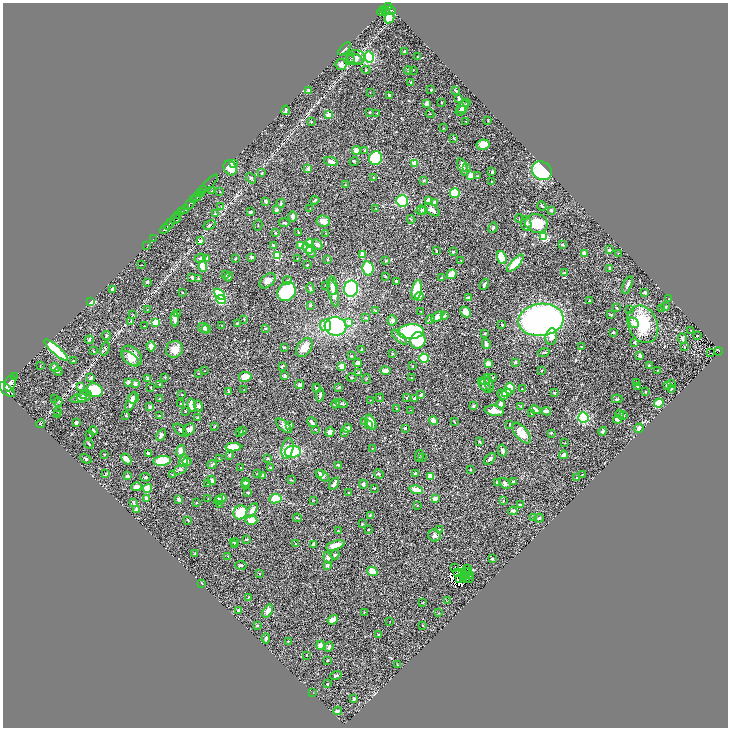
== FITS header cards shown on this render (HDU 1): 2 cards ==
NAXIS1  =                 1451
NAXIS2  =                 1451

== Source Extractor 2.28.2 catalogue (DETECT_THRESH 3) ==
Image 1451 x 1451 px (HDU 1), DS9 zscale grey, zoomed out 1/2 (1 PNG px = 2 x 2 image px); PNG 730 x 730 px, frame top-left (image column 2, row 1450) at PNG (3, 3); each listed source drawn as its Kron ellipse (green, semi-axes under 4 px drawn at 4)
Background 0.426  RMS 0.021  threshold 0.0621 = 3 sigma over >= 5 px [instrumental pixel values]
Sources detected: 543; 33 cannot appear on this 1/2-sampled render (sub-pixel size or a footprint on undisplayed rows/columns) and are neither listed nor drawn; of the other 510, the 500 brightest by FLUX_AUTO listed and drawn (10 fainter detections omitted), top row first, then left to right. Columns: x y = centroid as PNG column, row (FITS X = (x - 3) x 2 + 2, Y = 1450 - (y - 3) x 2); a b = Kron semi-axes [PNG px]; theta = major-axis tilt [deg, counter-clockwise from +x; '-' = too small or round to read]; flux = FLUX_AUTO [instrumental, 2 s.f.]
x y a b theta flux
388 6 3 2 - 210
384 9 2 1 - 90
385 10 2 1 - 60
390 10 6 4 -10 230
381 12 4 2 - 180
389 18 5 4 - 41
345 49 8 2 47 6.5
405 52 3 2 - 5.5
356 57 9 7 -2 19
369 57 6 5 - 180
417 57 3 2 - 2.6
355 59 8 5 -22 14
350 60 5 2 - 3.4
341 65 5 5 - 15
366 70 4 3 - 4.3
408 70 4 3 - 3.9
413 70 2 2 - 1.7
411 83 2 2 - 5.2
309 90 4 3 - 5.1
431 90 2 2 - 10
455 90 3 2 - 7.1
370 92 2 1 - 1
389 95 3 2 - 6.4
459 99 3 2 - 7.1
442 102 3 2 - 2.5
427 103 4 4 - 8.7
467 103 3 3 - 3.9
463 107 7 5 48 11
286 110 5 2 - 7.2
461 110 6 4 35 9.6
370 112 2 2 - 3.9
377 113 3 2 - 2.6
430 114 4 2 - 2.2
328 115 4 3 - 20
488 120 3 2 - 2.3
311 122 3 2 - 1.9
466 122 3 2 - 1.3
443 128 3 2 - 2
454 139 4 2 - 2.5
483 145 6 5 - 50
356 150 4 3 - 30
365 150 4 2 - 4.3
376 158 7 6 - 220
331 161 7 3 -17 13
354 162 4 3 - 3.5
415 163 3 2 - 52
233 164 3 3 - 6
463 167 9 3 -69 27
230 168 8 6 -63 40
467 168 2 2 - 2.2
308 169 2 2 - 35
542 171 10 9 - 360
492 172 3 2 - 4.6
262 173 3 2 - 2.3
470 176 3 3 - 28
477 176 3 2 - 2.2
374 177 3 2 - 1.9
251 178 6 4 -49 7
424 181 3 3 - 3.6
491 181 2 1 - 1.4
208 185 13 1 45 64
345 185 3 2 - 2.5
203 190 2 2 - 84
212 191 3 2 - 2.1
220 192 2 2 - 1.8
200 193 3 2 - 210
455 193 5 5 - 100
197 197 5 3 - 710
193 200 2 2 - 210
315 200 4 2 - 3.4
265 201 3 3 - 5.2
402 201 6 6 - 190
429 201 4 3 - 29
435 202 4 3 - 9.5
281 203 4 3 - 4.2
189 205 6 3 43 1300
221 206 3 2 - 2.4
542 206 5 3 - 4.8
310 208 2 2 - 1.3
376 208 2 2 - 1.4
185 209 4 3 - 360
276 210 4 3 - 6.6
421 210 5 4 - 8.5
423 210 3 3 - 2.3
432 210 9 5 -37 23
551 210 3 2 - 6.6
181 212 3 2 - 230
250 212 3 2 - 5.8
215 214 3 2 - 3.1
178 215 3 2 - 280
293 216 5 3 - 12
175 219 5 4 - 180
411 219 4 2 - 2.5
519 219 4 2 - 2.2
323 221 7 5 -6 22
284 223 5 2 - 4.3
526 223 7 5 -79 13
537 223 11 9 -13 110
169 224 6 2 43 660
209 225 6 4 32 7.3
258 225 5 1 - 1.7
493 228 5 3 - 5.5
165 229 5 2 - 820
299 232 2 2 - 1.7
275 233 3 2 - 2.1
326 233 2 2 - 2.5
544 237 4 4 - 110
153 239 2 2 - 14
200 241 3 3 - 14
310 243 4 4 - 67
317 244 6 4 -46 8.6
147 245 2 1 - 21
273 245 3 2 - 3.2
301 245 4 3 - 15
562 245 4 2 - 4
307 248 6 4 -45 19
609 250 3 2 - 9.4
436 251 3 2 - 3.4
311 252 6 3 -56 12
453 252 3 3 - 4.2
584 253 3 2 - 21
618 253 2 1 - 1.4
362 255 3 3 - 28
277 256 4 3 - 94
252 257 3 2 - 9.6
502 257 6 4 -68 97
200 258 6 4 27 7.6
206 258 4 3 - 7.4
235 258 3 2 - 4.1
297 259 2 2 - 1.4
328 260 4 3 - 3.5
461 260 2 1 - 1.5
386 261 3 2 - 3
515 263 11 3 46 95
141 265 2 2 - 1.5
307 265 2 2 - 3.7
203 267 5 4 - 53
610 268 3 2 - 5.7
368 269 7 5 -80 120
564 273 3 2 - 2.1
452 274 5 4 - 39
226 275 3 2 - 5.3
385 276 4 2 - 2
192 277 3 3 - 6.8
229 277 5 3 - 5.5
199 278 3 3 - 2.2
441 278 3 2 - 4.3
287 280 4 3 - 3.9
267 281 9 6 41 22
396 281 3 3 - 5.9
147 282 3 3 - 3.1
484 284 6 2 63 8.3
326 285 2 2 - 2.5
627 285 9 3 70 11
332 286 9 5 -86 13
310 288 5 2 - 7
112 289 4 3 - 11
351 289 8 7 - 350
417 290 10 5 79 91
287 292 10 8 51 270
182 293 3 2 - 2.1
645 293 3 3 - 7.5
219 294 6 4 -43 200
334 294 13 4 -77 29
419 296 4 3 - 63
468 298 3 2 - 12
669 299 3 2 - 1.7
221 300 5 4 - 74
590 301 2 2 - 2.7
91 302 4 3 - 51
310 305 3 2 - 4.6
616 307 2 2 - 1.7
666 307 3 2 - 3.5
629 309 2 1 - 1.2
662 309 2 2 - 1.9
147 310 2 1 - 1.3
375 310 3 2 - 4.2
421 312 2 2 - 1.5
466 312 6 4 -45 31
133 314 3 2 - 1.5
178 314 3 3 - 3.5
444 315 4 4 - 9.5
611 315 4 3 - 3
437 317 7 3 34 37
366 318 4 3 - 3.5
175 319 7 3 -87 23
244 319 2 2 - 3
392 320 5 4 - 13
430 320 4 3 - 8.8
541 320 22 16 7 2000
131 322 3 2 - 2.6
155 322 3 3 - 110
349 322 4 3 - 20
237 323 4 3 - 3
634 323 5 4 - 24
643 324 19 14 -66 190
222 325 2 2 - 1.3
325 325 6 6 - 35
502 325 3 2 - 3.2
144 326 2 1 - 2.3
335 326 11 9 -7 460
204 328 5 4 - 7.8
265 328 4 3 - 5.3
206 329 4 4 - 6.2
691 331 2 2 - 2
411 332 13 7 3 350
485 333 3 2 - 3.8
613 333 3 2 - 5.6
106 336 5 2 - 2.8
697 336 2 2 - 2.5
399 337 10 3 -43 9.2
551 337 8 5 80 20
683 338 5 4 - 11
89 340 4 3 - 3.6
418 340 8 7 - 150
635 342 3 3 - 5.3
486 344 5 3 - 10
151 346 5 4 - 21
582 346 3 2 - 2.6
284 347 3 2 - 4.8
304 347 10 7 54 44
684 347 3 2 - 1.9
105 349 7 4 72 6.5
174 349 9 8 - 42
56 350 15 4 -41 320
362 350 4 3 - 3.7
93 351 2 2 - 3
719 351 4 2 - 76
544 353 6 2 17 4.3
711 353 3 1 - 3.3
393 354 3 2 - 3.6
640 355 3 3 - 7.4
132 356 12 8 -46 41
352 356 4 3 - 3.2
130 358 10 5 -39 21
424 358 5 4 - 63
73 361 4 2 - 3.3
515 362 3 2 - 7
358 363 4 3 - 11
488 364 4 3 - 19
40 365 3 1 - 1.7
649 365 2 2 - 3
282 366 4 2 - 4.8
342 366 3 2 - 95
413 366 2 2 - 2.3
55 367 5 3 - 9.8
658 370 2 1 - 1.2
58 371 4 3 - 4
205 371 2 1 - 1.1
385 371 5 3 - 26
542 371 2 2 - 2.3
359 372 4 2 - 5.8
198 374 2 2 - 3.7
284 376 4 3 - 3.8
14 377 2 1 - 45
165 377 2 2 - 2.3
245 377 6 5 - 51
492 377 3 2 - 3.3
91 378 3 2 - 13
148 378 4 3 - 14
352 378 5 2 - 3.2
412 378 3 1 - 1.5
366 379 5 2 - 2.1
482 381 4 4 - 6.6
485 381 5 3 - 6.6
129 382 2 2 - 21
637 382 2 2 - 1.6
10 383 8 5 70 2300
489 383 9 3 -74 8.4
135 384 3 3 - 15
160 384 2 2 - 2.2
671 384 3 2 - 3.7
299 385 4 4 - 9.8
667 385 3 3 - 9.3
484 386 8 4 -51 18
637 386 3 2 - 3.3
80 387 2 2 - 34
338 387 4 2 - 2.9
151 388 4 2 - 3.5
317 388 4 3 - 5.4
244 389 2 1 - 1.4
510 389 6 4 86 80
522 389 2 1 - 2.1
671 389 3 2 - 3.7
7 390 10 4 -41 2600
95 390 8 6 -19 170
229 391 4 3 - 3.7
645 392 2 1 - 2.3
506 393 5 4 - 22
555 393 3 2 - 3.3
83 394 3 3 - 5.9
503 394 6 3 -38 23
182 395 2 2 - 1.6
320 395 6 2 79 6.6
421 395 2 2 - 7.7
84 396 8 5 29 22
407 397 2 2 - 1.5
79 398 8 3 13 10
133 398 6 5 - 21
159 398 3 2 - 2.7
380 398 4 2 - 2.1
414 398 2 2 - 4
55 399 2 2 - 1.6
617 399 5 3 - 4.4
370 400 3 2 - 2
58 402 5 2 - 2.7
131 402 10 3 68 19
341 403 6 2 -19 4.1
659 403 5 4 - 56
181 404 2 2 - 2.2
336 404 4 4 - 5.3
501 404 4 3 - 15
192 405 6 4 -77 52
198 406 5 4 - 8.2
474 406 4 3 - 5.3
521 406 3 3 - 5.3
150 407 3 2 - 21
396 409 3 2 - 1.7
410 410 2 2 - 1.1
535 410 5 4 - 13
57 411 2 1 - 1.2
185 411 2 2 - 2.8
494 411 9 5 -8 53
546 411 5 3 - 19
532 413 3 3 - 5
58 414 2 2 - 3.4
620 414 4 2 - 3.7
126 415 3 3 - 2.7
159 416 4 3 - 5.8
623 416 3 2 - 2.6
583 417 5 5 - 290
197 418 3 3 - 5.5
618 419 4 3 - 10
433 421 4 3 - 20
76 422 3 2 - 13
312 422 5 3 - 8.6
364 422 4 4 - 6.3
371 422 8 4 -64 30
454 422 4 2 - 1.6
41 424 4 1 - 1.5
368 424 4 3 - 8.6
510 424 2 2 - 2.3
290 425 4 3 - 15
214 426 3 2 - 3
284 426 9 4 -40 15
347 428 5 3 - 19
405 428 3 3 - 4.3
639 428 5 3 - 9.8
189 429 7 5 44 20
316 429 2 2 - 1.8
180 430 8 3 -43 7.5
93 431 4 3 - 7.9
242 431 4 3 - 6.5
603 431 4 3 - 4.8
330 432 5 4 - 18
345 432 4 3 - 3.9
240 433 3 3 - 3.7
521 433 12 6 -50 49
551 433 3 3 - 3.6
90 434 3 2 - 2
161 435 6 3 60 9.5
480 442 3 3 - 2.8
565 443 2 2 - 2.2
89 444 5 2 - 4.7
233 447 8 3 1 59
288 448 10 5 78 53
373 448 3 2 - 1.5
180 451 6 4 71 21
502 451 6 4 -78 9.3
293 452 8 6 7 130
104 454 2 2 - 2.8
149 454 3 2 - 17
229 455 2 2 - 11
563 455 4 3 - 12
419 456 6 3 79 4.3
219 458 2 2 - 1.5
422 458 3 2 - 1.9
86 459 6 3 -30 6.5
126 459 6 3 -48 25
268 459 3 3 - 4.2
490 459 7 3 48 8.7
162 461 9 5 7 120
183 461 6 4 73 37
187 462 4 3 - 4.5
212 465 4 3 - 4.4
338 465 4 2 - 4.4
271 467 3 3 - 5.4
241 468 2 2 - 1.8
470 469 2 2 - 2.9
180 470 6 3 19 6.2
106 473 3 2 - 1.9
257 473 3 2 - 1.9
320 473 4 3 - 4.4
415 473 3 2 - 8.6
379 474 5 3 - 5.2
583 474 3 1 - 2.2
172 475 2 2 - 1.5
263 475 3 3 - 7.5
127 476 4 3 - 11
323 476 7 4 -37 16
431 476 4 4 - 43
145 477 5 3 - 6.8
577 478 2 2 - 2
212 480 4 3 - 7.8
291 480 3 2 - 1.5
513 481 3 3 - 5.4
246 482 4 3 - 8.3
497 482 3 3 - 3.8
207 483 3 3 - 2.6
245 484 3 2 - 3.1
334 484 7 3 57 14
363 484 4 3 - 9.2
505 484 6 3 -45 8.9
136 487 5 4 - 15
147 488 5 3 - 53
374 488 2 2 - 2.1
416 490 6 3 -16 48
348 492 2 2 - 2.8
248 493 3 2 - 4.5
146 498 3 3 - 9.1
208 498 2 2 - 1.4
179 499 4 3 - 10
221 499 5 4 - 17
275 499 6 4 9 70
435 499 4 3 - 27
314 500 2 1 - 1.3
218 501 4 3 - 4.8
503 501 2 2 - 2.4
196 502 2 2 - 1.5
134 503 4 2 - 3.8
219 504 2 2 - 2.2
418 505 2 2 - 1.7
520 505 3 3 - 6.9
137 509 4 4 - 12
252 510 8 4 56 29
513 511 4 3 - 7.4
240 512 7 6 - 110
370 515 3 3 - 3.7
297 518 4 2 - 3.4
533 518 3 2 - 1.9
539 518 5 3 - 5.1
188 520 3 1 - 2.8
251 520 6 5 - 42
362 524 3 2 - 3.6
369 529 2 2 - 2.9
439 529 3 2 - 2.2
338 530 2 1 - 1.6
434 536 6 6 - 13
246 539 3 2 - 2.5
235 542 4 3 - 5.5
296 543 2 2 - 4
314 544 3 3 - 7.3
234 545 3 2 - 3.6
335 545 10 4 18 36
195 553 4 3 - 3.9
335 555 4 4 - 4.8
228 556 2 2 - 1.7
328 558 6 4 -70 13
492 559 3 2 - 6
241 565 6 3 -11 4.9
327 565 2 2 - 32
454 567 2 1 - 2.2
468 568 3 2 - 2.1
372 571 6 4 -26 67
465 571 2 2 - 1.5
463 572 2 2 - 2.3
468 572 2 1 - 1.8
457 573 3 1 - 1.8
260 574 2 1 - 1.1
464 575 3 2 - 2.8
470 575 2 1 - 1.9
464 577 2 1 - 1.4
460 578 3 1 - 2.4
469 578 2 1 - 2.5
466 579 2 2 - 5.9
202 583 2 2 - 4.3
249 597 3 2 - 2.5
447 601 3 2 - 1.3
423 603 4 2 - 2.4
239 611 3 3 - 8.9
268 611 7 4 56 18
364 612 3 2 - 1.8
439 613 2 2 - 1.2
333 620 5 4 - 31
390 621 2 1 - 1.1
423 625 2 2 - 2.5
257 626 3 3 - 3.9
378 635 3 2 - 4.3
266 638 5 3 - 5.2
288 641 3 2 - 1.9
321 645 5 3 - 24
329 647 5 3 - 7.7
306 655 2 2 - 1.8
327 660 3 2 - 2.7
397 664 3 1 - 1.3
336 676 6 3 17 6.3
327 684 3 2 - 3.4
313 693 3 2 - 1.4
354 698 2 2 - 10
337 711 4 3 - 14
At the frame edge (FLAGS 8, measured only in part): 1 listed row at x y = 7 390
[10 fainter detections neither listed nor drawn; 33 sub-pixel or undisplayed-footprint detections neither listed nor drawn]